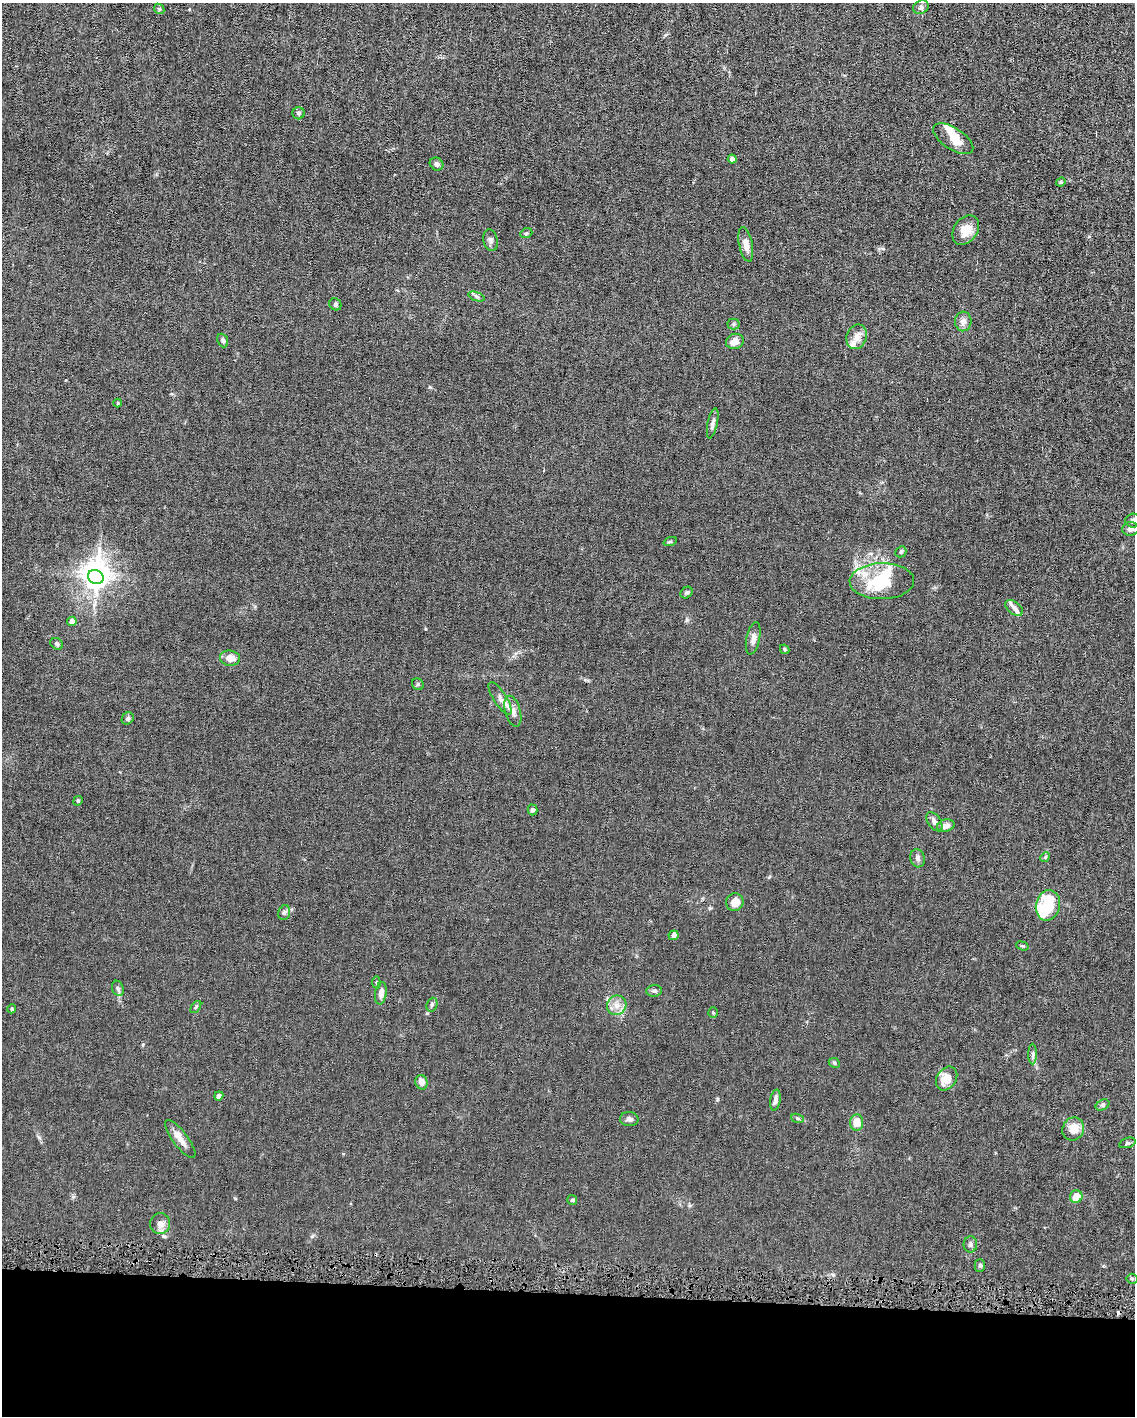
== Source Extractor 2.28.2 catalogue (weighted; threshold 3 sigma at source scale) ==
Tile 10 of 4 x 3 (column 2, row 3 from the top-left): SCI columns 1133-2265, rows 106-1519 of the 4530 x 4563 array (HDU 1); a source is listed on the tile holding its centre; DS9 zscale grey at full resolution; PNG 1137 x 1418 px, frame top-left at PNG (2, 3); each listed source drawn as its Kron ellipse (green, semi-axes under 4 px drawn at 4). Shown black and unused: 9% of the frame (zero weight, under 4 of 8 exposures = <1% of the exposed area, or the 3 px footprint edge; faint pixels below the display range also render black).
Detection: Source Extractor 2.28.2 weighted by HDU 2 'WHT'; one run over the whole footprint, this tile lists its part. Background 0.0155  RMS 0.0024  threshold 0.00961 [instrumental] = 3 sigma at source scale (4.09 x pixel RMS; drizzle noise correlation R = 1.36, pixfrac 0.8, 0.05/0.05 arcsec/px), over >= 5 px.
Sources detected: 88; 3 inside a brighter object's white glare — neither listed nor drawn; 9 inside a brighter listed object's ellipse — not listed separately; the other 76 listed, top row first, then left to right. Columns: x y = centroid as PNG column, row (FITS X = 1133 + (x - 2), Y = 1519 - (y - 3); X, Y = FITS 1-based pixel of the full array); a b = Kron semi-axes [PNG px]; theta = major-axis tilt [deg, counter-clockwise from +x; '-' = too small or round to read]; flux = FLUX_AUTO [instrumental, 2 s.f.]
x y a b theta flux
921 7 8 6 27 0.56
159 9 6 4 -46 0.27
299 113 6 6 - 0.41
953 139 23 10 -33 3.2
732 159 4 4 - 0.74
437 164 7 6 - 0.66
1061 182 5 4 - 0.29
966 230 16 11 55 3.1
526 233 6 4 21 0.32
491 240 11 7 -78 0.71
746 244 17 6 -79 1.5
477 297 8 4 -19 0.41
335 304 6 5 - 0.48
963 321 10 8 86 1.2
733 324 6 5 - 0.38
857 337 12 10 70 1.6
223 340 7 5 -67 0.6
735 341 9 7 17 1.6
118 403 4 4 - 0.19
713 423 15 5 78 0.77
1133 521 7 7 - 0.89
1130 529 8 7 - 0.98
670 542 7 4 19 0.29
901 552 6 5 - 0.35
96 577 8 6 -26 140
882 581 32 18 1 8.4
687 593 6 5 - 0.45
1014 608 10 6 -37 0.71
72 621 5 4 - 1
753 638 16 6 78 1.2
57 644 7 5 -32 0.36
785 649 5 3 - 0.28
230 658 10 7 -8 1.9
418 684 6 5 - 0.34
500 698 19 6 -57 1.3
513 711 16 7 -74 1.5
128 718 6 5 - 0.4
78 801 5 4 - 0.28
532 810 5 5 - 0.59
934 822 11 6 -56 0.88
946 826 9 6 15 1.3
1045 857 5 4 - 0.3
918 858 9 7 -76 0.72
735 902 9 8 - 2.1
1048 905 15 12 76 11
284 913 7 5 73 0.54
673 935 5 4 - 0.91
1022 946 6 4 -20 0.28
376 982 6 4 -84 0.26
118 988 8 5 -69 0.5
654 991 8 6 7 0.49
381 993 11 5 82 1.5
432 1005 7 5 70 0.38
617 1005 10 9 - 1.6
196 1007 7 3 53 0.29
12 1009 4 4 - 0.25
713 1012 5 4 - 0.25
1033 1054 10 4 90 0.54
834 1063 6 4 -24 0.33
947 1078 13 9 56 3.1
421 1082 7 6 - 1.3
219 1096 5 4 - 0.56
775 1100 10 5 80 0.92
1103 1105 7 5 27 0.47
798 1118 7 4 -19 0.32
629 1119 9 7 -3 0.73
857 1122 8 6 85 2.6
1073 1129 12 10 63 2.6
180 1139 23 7 -53 1.9
1127 1143 8 4 18 0.45
1076 1197 6 6 - 2.9
572 1200 5 5 - 0.28
160 1224 10 10 - 1.4
970 1244 8 6 -90 0.6
980 1265 6 5 - 0.36
1132 1279 5 5 - 0.3
Isophote crosses this tile's border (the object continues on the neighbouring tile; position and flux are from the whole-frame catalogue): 1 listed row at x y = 1133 521